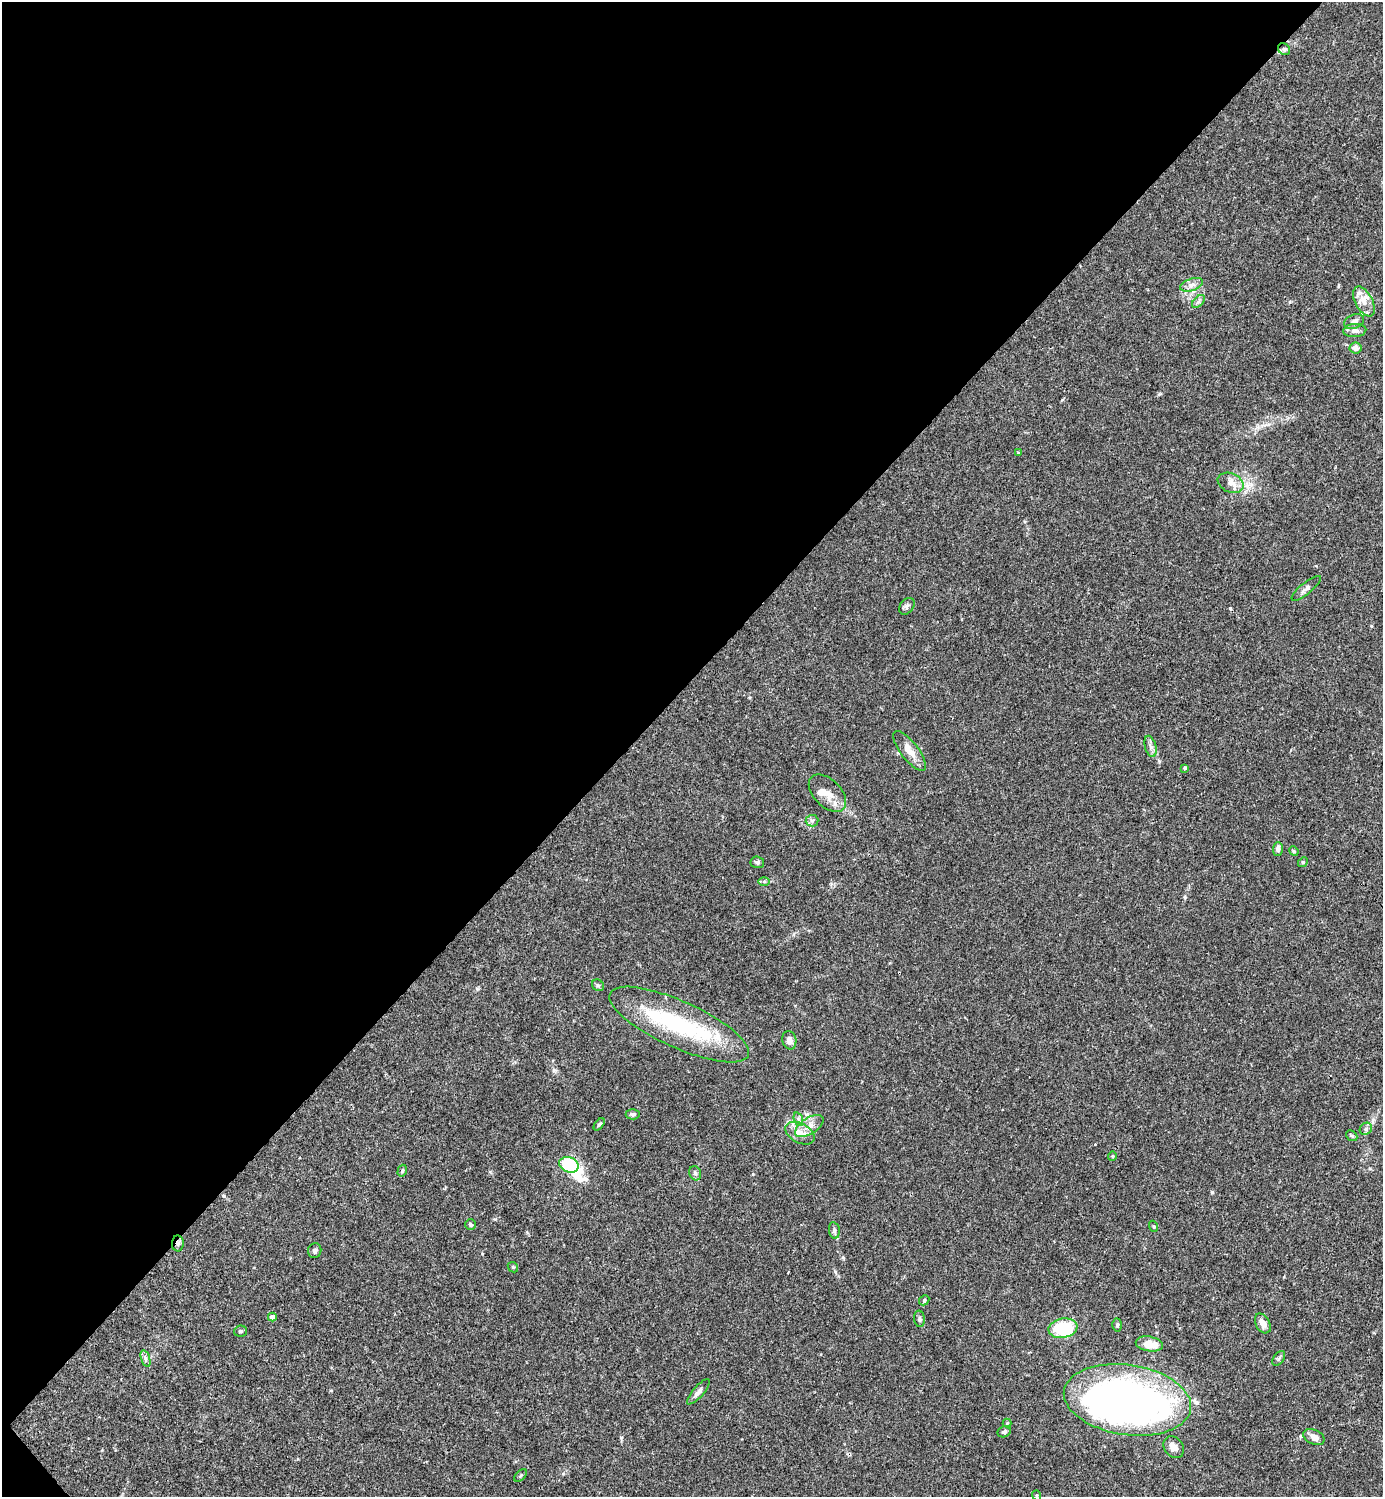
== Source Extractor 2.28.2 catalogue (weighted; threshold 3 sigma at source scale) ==
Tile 5 of 4 x 4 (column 1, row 2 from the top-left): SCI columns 300-1680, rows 2990-4484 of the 5981 x 5982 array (HDU 1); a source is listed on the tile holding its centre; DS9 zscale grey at full resolution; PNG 1385 x 1499 px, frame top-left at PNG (2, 2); each listed source drawn as its Kron ellipse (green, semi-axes under 4 px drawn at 4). Shown black and unused: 46% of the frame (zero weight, under 3 of 4 exposures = <1% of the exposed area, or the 3 px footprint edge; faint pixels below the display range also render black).
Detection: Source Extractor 2.28.2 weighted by HDU 2 'WHT'; one run over the whole footprint, this tile lists its part. Background 0.0149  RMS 0.0021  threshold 0.00953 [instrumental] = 3 sigma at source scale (4.5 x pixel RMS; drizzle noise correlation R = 1.50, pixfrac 1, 0.05/0.05 arcsec/px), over >= 5 px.
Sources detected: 68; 5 inside a brighter object's white glare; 1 cosmic-ray / hot-pixel residue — neither listed nor drawn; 3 inside a brighter listed object's ellipse — not listed separately; the other 59 listed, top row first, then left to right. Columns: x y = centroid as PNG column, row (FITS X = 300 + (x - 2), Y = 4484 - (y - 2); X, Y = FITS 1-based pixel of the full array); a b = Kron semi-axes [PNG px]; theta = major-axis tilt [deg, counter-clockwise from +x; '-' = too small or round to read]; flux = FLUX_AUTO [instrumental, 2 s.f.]
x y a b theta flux
1284 49 6 5 - 0.39
1192 285 12 6 19 0.98
1198 301 8 5 45 0.53
1364 301 16 8 -61 2
1354 321 10 7 21 1.1
1355 331 11 6 4 0.97
1356 348 6 5 - 1.1
1018 453 4 3 - 0.2
1231 483 13 9 -25 1.8
1306 588 18 5 39 0.91
907 606 9 6 52 0.58
1151 746 11 5 -74 0.78
910 751 24 9 -52 2.6
1185 768 4 3 - 0.27
827 793 22 13 -45 2.9
812 821 6 5 - 0.52
1278 849 7 5 88 0.82
1294 851 5 4 - 0.27
757 862 7 6 - 0.46
1303 862 5 4 - 0.26
764 881 6 4 1 0.32
598 985 6 5 - 0.36
679 1024 76 23 -24 22
789 1040 9 7 -78 1.1
633 1114 7 5 3 0.48
798 1119 7 4 -72 0.47
599 1124 7 4 52 0.33
809 1126 16 8 33 1.9
1366 1129 7 5 43 0.49
800 1133 16 9 -29 2.4
1352 1136 6 4 -43 0.31
1112 1156 5 4 - 0.23
569 1165 10 7 -23 12
402 1171 6 4 73 0.31
695 1173 7 6 - 0.5
471 1225 5 5 - 0.36
1153 1226 5 3 - 0.22
834 1230 8 5 -81 0.53
178 1244 8 6 -89 0.57
315 1251 7 6 - 0.55
513 1267 6 4 -45 0.29
924 1300 5 4 - 0.3
272 1317 4 4 - 1.7
919 1319 8 5 -84 0.46
1263 1323 11 7 -61 1.4
1117 1325 6 4 87 0.35
1063 1328 14 9 10 8.3
240 1331 6 5 - 0.39
1149 1344 13 7 -10 2.7
146 1358 8 4 -72 0.46
1279 1358 8 5 52 0.43
698 1392 16 5 49 0.95
1127 1400 64 35 -8 130
1007 1423 4 4 - 0.21
1004 1432 7 5 24 0.42
1314 1437 11 7 -25 1.2
1174 1447 12 9 -49 1.7
521 1475 7 4 45 0.35
1037 1495 5 4 - 0.26
Overlapping masked pixels (flux is a lower limit): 1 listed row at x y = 178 1244
Isophote crosses this tile's border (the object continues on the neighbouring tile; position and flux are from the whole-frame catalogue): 1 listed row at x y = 1037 1495
Unlisted compact peaks at least as high as the median listed source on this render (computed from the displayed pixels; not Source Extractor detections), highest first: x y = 1212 1192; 495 1219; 1159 761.